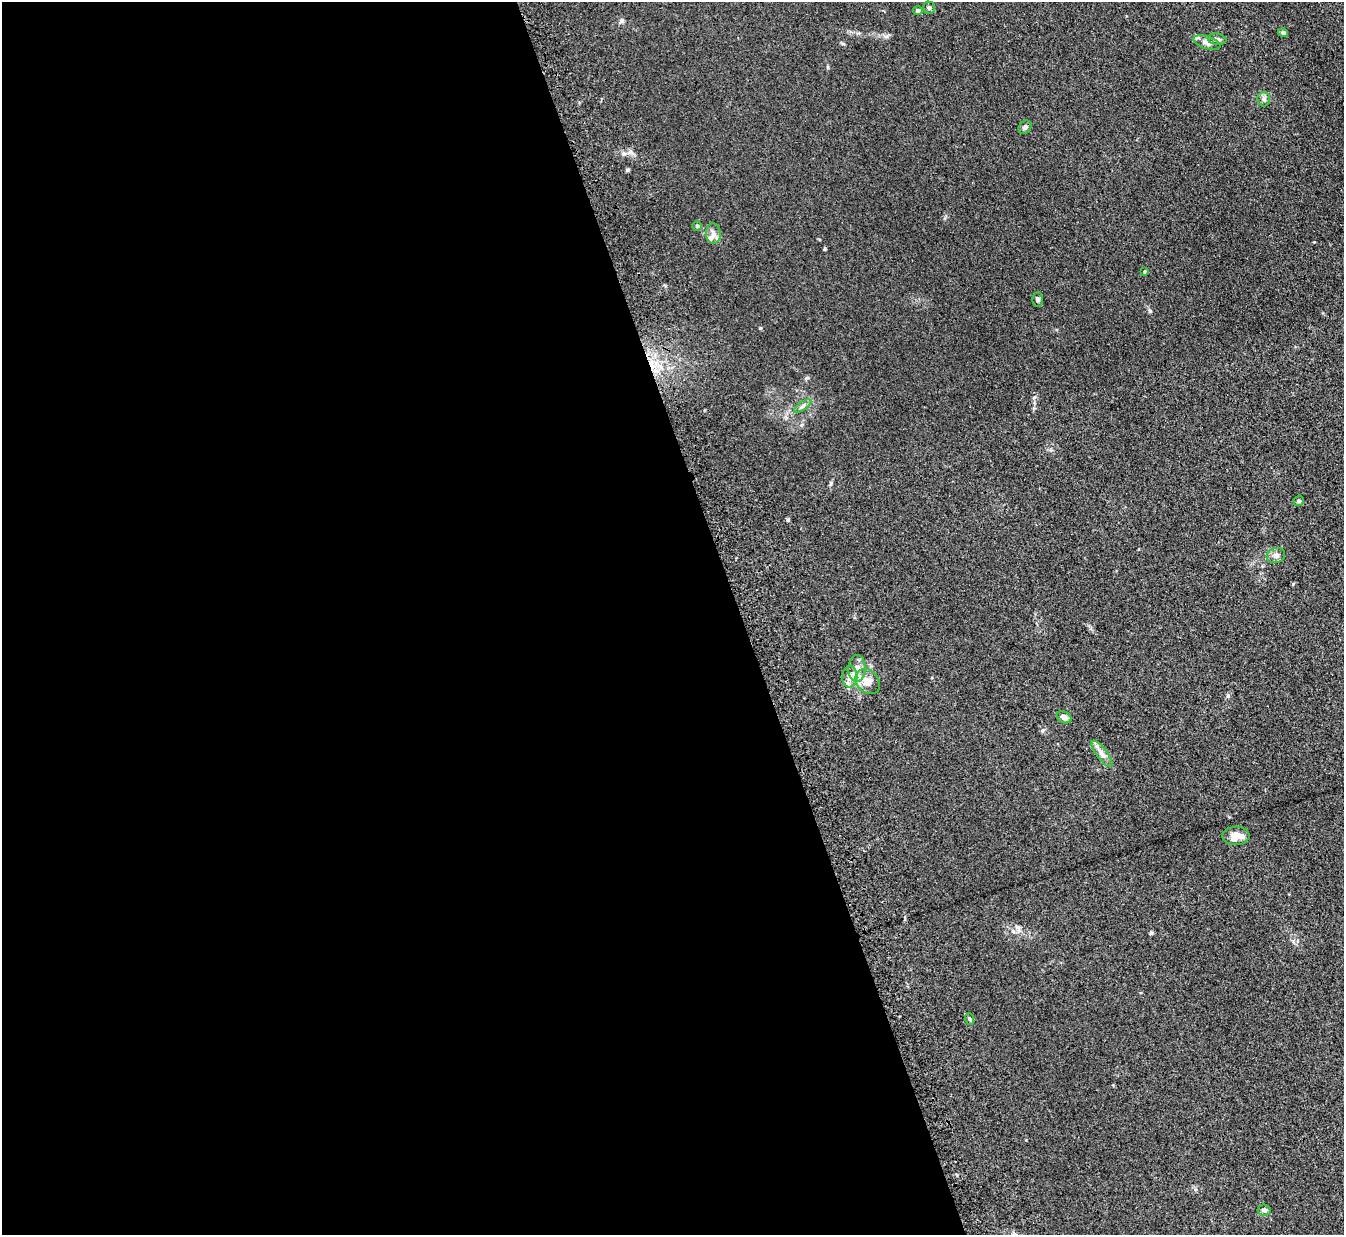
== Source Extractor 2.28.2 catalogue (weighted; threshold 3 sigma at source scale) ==
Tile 9 of 4 x 4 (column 1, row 3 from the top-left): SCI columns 75-1416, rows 1403-2635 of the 5515 x 5398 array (HDU 1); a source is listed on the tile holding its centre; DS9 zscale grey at full resolution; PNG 1346 x 1237 px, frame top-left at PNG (2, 2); each listed source drawn as its Kron ellipse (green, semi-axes under 4 px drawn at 4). Shown black and unused: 55% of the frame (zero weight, under 3 of 5 exposures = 4% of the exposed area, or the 3 px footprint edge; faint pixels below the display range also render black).
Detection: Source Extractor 2.28.2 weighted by HDU 2 'WHT'; one run over the whole footprint, this tile lists its part. Background 0.0415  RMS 0.0047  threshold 0.0211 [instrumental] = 3 sigma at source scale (4.5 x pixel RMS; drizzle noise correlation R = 1.50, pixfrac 1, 0.05/0.05 arcsec/px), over >= 5 px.
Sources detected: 24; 2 inside a brighter listed object's ellipse — not listed separately; the other 22 listed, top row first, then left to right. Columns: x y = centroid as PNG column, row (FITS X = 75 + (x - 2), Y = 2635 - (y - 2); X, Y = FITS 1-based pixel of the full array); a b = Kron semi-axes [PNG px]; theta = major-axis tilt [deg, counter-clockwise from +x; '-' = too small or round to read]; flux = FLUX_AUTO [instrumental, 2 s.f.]
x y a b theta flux
929 8 6 6 - 1
918 10 5 4 - 1.4
1283 33 5 4 - 1.3
1217 39 9 5 -8 1.4
1207 43 14 6 -18 2.1
1264 99 7 6 - 1.3
1025 127 7 6 - 1.2
697 226 4 4 - 0.66
713 234 10 7 -88 2.1
1145 272 4 2 - 0.49
1038 300 7 5 90 0.86
803 406 10 4 34 1.1
1299 501 6 5 - 0.71
1276 556 9 7 18 1.7
857 668 13 8 89 3.5
850 677 11 7 89 2.7
868 681 14 11 -46 3.9
1064 717 8 5 -29 1.9
1102 753 15 5 -52 2.7
1236 836 13 9 3 4.3
970 1019 6 3 -70 0.58
1264 1210 7 5 -5 1
Unlisted compact peaks at least as high as the median listed source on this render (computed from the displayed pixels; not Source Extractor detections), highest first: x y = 1150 311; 1151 933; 760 328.